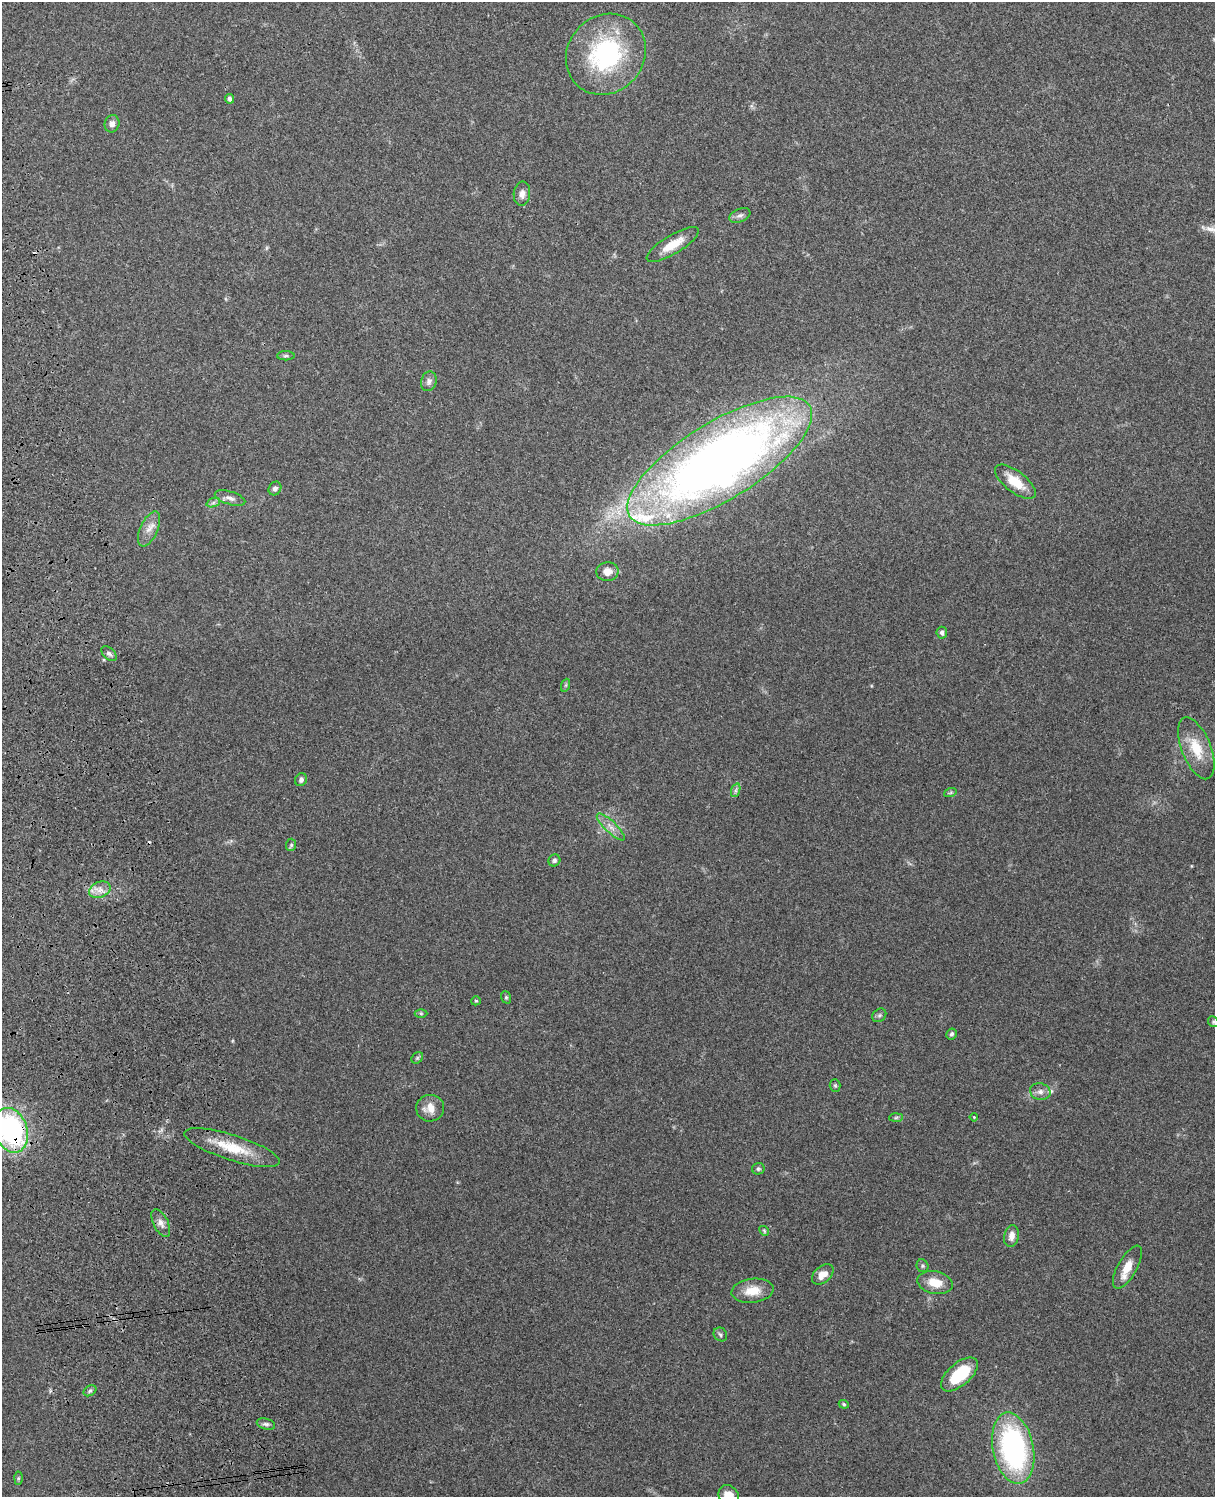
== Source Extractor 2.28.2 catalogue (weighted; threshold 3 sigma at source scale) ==
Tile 7 of 4 x 3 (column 3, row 2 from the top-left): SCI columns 2543-3755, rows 1660-3154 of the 5088 x 4927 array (HDU 1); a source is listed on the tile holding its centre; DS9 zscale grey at full resolution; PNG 1217 x 1499 px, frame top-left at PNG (2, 2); each listed source drawn as its Kron ellipse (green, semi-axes under 4 px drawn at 4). Shown black and unused: <1% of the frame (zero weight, under 3 of 4 exposures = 6% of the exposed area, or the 3 px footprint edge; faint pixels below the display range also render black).
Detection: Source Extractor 2.28.2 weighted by HDU 2 'WHT'; one run over the whole footprint, this tile lists its part. Background 0.211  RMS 0.0082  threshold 0.037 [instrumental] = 3 sigma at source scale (4.5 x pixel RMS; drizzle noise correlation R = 1.50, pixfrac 1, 0.05/0.05 arcsec/px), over >= 5 px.
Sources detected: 60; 1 cosmic-ray / hot-pixel residue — neither listed nor drawn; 2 inside a brighter listed object's ellipse — not listed separately; the other 57 listed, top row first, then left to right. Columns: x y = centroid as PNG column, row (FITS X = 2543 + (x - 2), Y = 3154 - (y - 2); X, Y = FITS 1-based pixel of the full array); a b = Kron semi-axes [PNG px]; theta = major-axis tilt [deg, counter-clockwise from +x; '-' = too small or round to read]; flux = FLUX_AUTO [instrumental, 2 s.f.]
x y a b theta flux
606 54 42 38 49 110
229 99 4 4 - 2.6
112 124 8 7 - 3.9
522 194 12 8 84 4.8
740 216 11 6 24 2.9
673 244 30 9 31 15
286 356 8 4 0 1.7
429 381 10 7 73 3.5
720 461 106 38 31 850
1015 482 24 10 -38 17
275 488 7 6 - 2.9
230 498 16 6 -17 4.2
213 503 7 4 19 1.9
149 529 19 8 66 7.4
607 572 11 9 3 7.3
942 633 6 5 - 2.6
109 654 9 5 -43 2.4
566 685 7 4 71 1.1
1196 748 33 14 -68 22
301 780 7 5 57 2.7
736 790 7 4 71 2
950 793 6 4 19 1.3
611 827 18 6 -44 6
291 845 6 5 - 1.4
554 860 6 5 - 1.8
100 890 11 7 23 5.9
506 997 6 5 - 1.3
476 1001 5 4 - 1.1
421 1013 6 4 -1 1.2
879 1015 7 6 - 1.8
1213 1022 6 5 - 1.2
951 1034 5 5 - 1.8
417 1058 6 5 - 1.4
835 1085 6 5 - 1.3
1040 1092 10 8 -15 4.2
430 1108 14 13 - 9.7
896 1117 7 4 2 1.4
974 1117 4 3 - 0.7
11 1130 23 16 -71 140
232 1148 50 12 -18 28
758 1169 6 5 - 1.5
161 1223 15 7 -63 4.8
764 1231 5 4 - 0.96
1011 1236 11 7 78 5.4
922 1266 6 5 - 1.6
1127 1267 24 9 60 12
823 1274 12 8 41 8
935 1282 18 11 -13 13
752 1291 21 12 7 14
720 1334 7 6 - 1.8
959 1374 22 11 41 34
90 1391 7 5 32 1.5
844 1404 5 4 - 1.2
266 1424 9 5 -14 2.2
1013 1448 36 20 -78 160
18 1478 6 4 89 1.4
729 1496 11 9 -49 10
Overlapping masked pixels (flux is a lower limit): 1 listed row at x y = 11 1130
Isophote crosses this tile's border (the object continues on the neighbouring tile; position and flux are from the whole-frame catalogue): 3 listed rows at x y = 1213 1022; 11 1130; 729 1496